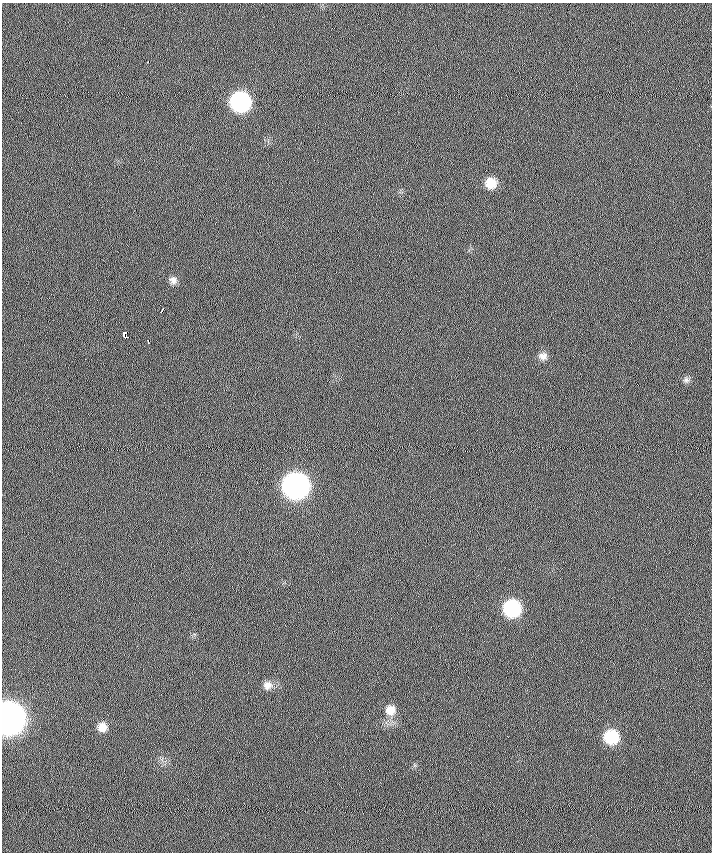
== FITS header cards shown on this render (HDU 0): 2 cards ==
NAXIS1  =                  710 /
NAXIS2  =                  850 /

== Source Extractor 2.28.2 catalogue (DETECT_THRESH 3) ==
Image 710 x 850 px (HDU 0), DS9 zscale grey, 1 PNG px = 1 image px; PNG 714 x 854 px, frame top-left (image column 1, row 850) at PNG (2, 3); no overlay
Background 0.188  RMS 6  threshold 18.1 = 3 sigma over >= 5 px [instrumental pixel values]
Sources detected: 16; all 16 listed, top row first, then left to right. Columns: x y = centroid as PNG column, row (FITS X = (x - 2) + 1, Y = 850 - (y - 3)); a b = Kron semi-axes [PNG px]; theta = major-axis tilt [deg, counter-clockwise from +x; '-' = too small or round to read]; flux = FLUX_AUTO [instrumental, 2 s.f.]
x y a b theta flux
148 61 3 3 - 1200
240 102 12 12 - 94000
491 183 10 10 - 6600
173 280 9 8 - 1800
162 310 5 2 - 1700
124 334 6 4 -88 19000
148 341 4 3 - 1900
543 356 10 8 9 2200
686 380 8 6 0 1200
296 486 13 13 - 300000
512 608 11 11 - 46000
267 685 12 10 16 2800
390 710 12 11 - 4300
9 718 13 12 - 890000
102 727 10 10 - 3700
611 737 11 11 - 20000
At the frame edge (FLAGS 8, measured only in part): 1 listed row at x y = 9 718